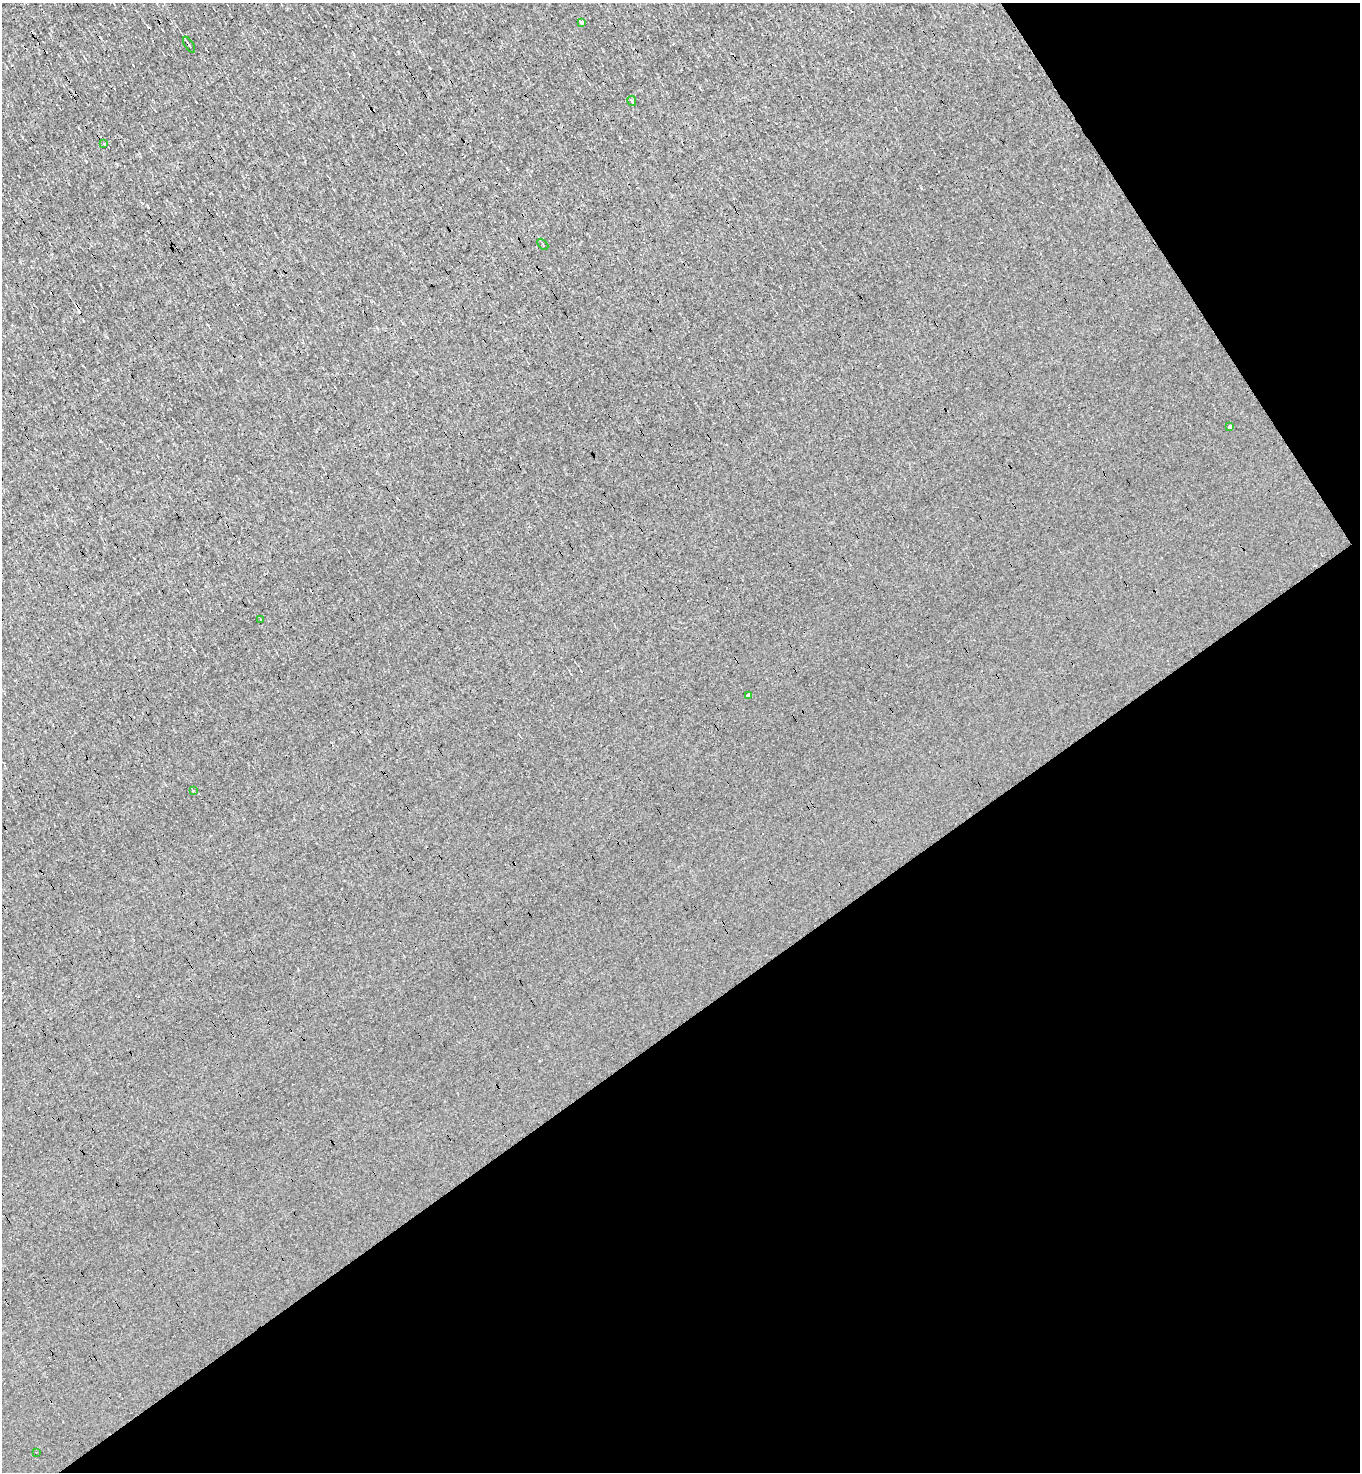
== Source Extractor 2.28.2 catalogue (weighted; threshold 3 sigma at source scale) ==
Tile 12 of 4 x 4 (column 4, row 3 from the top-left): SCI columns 4363-5720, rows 1471-2940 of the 5869 x 5879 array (HDU 1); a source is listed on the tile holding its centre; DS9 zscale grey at full resolution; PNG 1362 x 1474 px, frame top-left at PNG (2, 3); each listed source drawn as its Kron ellipse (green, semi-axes under 4 px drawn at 4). Shown black and unused: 36% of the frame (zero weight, under 3 of 4 exposures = <1% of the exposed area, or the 3 px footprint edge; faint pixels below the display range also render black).
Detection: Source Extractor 2.28.2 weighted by HDU 2 'WHT'; one run over the whole footprint, this tile lists its part. Background -1.16e-04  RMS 0.043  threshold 0.194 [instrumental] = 3 sigma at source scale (4.5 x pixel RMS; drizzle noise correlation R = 1.50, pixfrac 1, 0.05/0.05 arcsec/px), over >= 5 px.
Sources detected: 16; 6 cosmic-ray / hot-pixel residue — neither listed nor drawn; the other 10 listed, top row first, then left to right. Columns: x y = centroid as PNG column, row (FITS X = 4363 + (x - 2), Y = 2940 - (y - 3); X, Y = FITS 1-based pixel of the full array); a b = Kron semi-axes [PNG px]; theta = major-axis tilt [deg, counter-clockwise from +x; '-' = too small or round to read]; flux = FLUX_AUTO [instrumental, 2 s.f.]
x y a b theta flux
582 22 4 3 - 11
189 45 9 2 -58 8.8
632 101 5 3 - 49
104 144 4 3 - 20
543 244 6 2 -45 3.8
1230 427 3 3 - 48
260 619 2 2 - 3.1
748 696 4 3 - 35
193 791 3 3 - 8.2
36 1452 2 2 - 3.6
Unlisted compact peaks at least as high as the median listed source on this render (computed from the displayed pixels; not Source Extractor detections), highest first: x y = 142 203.